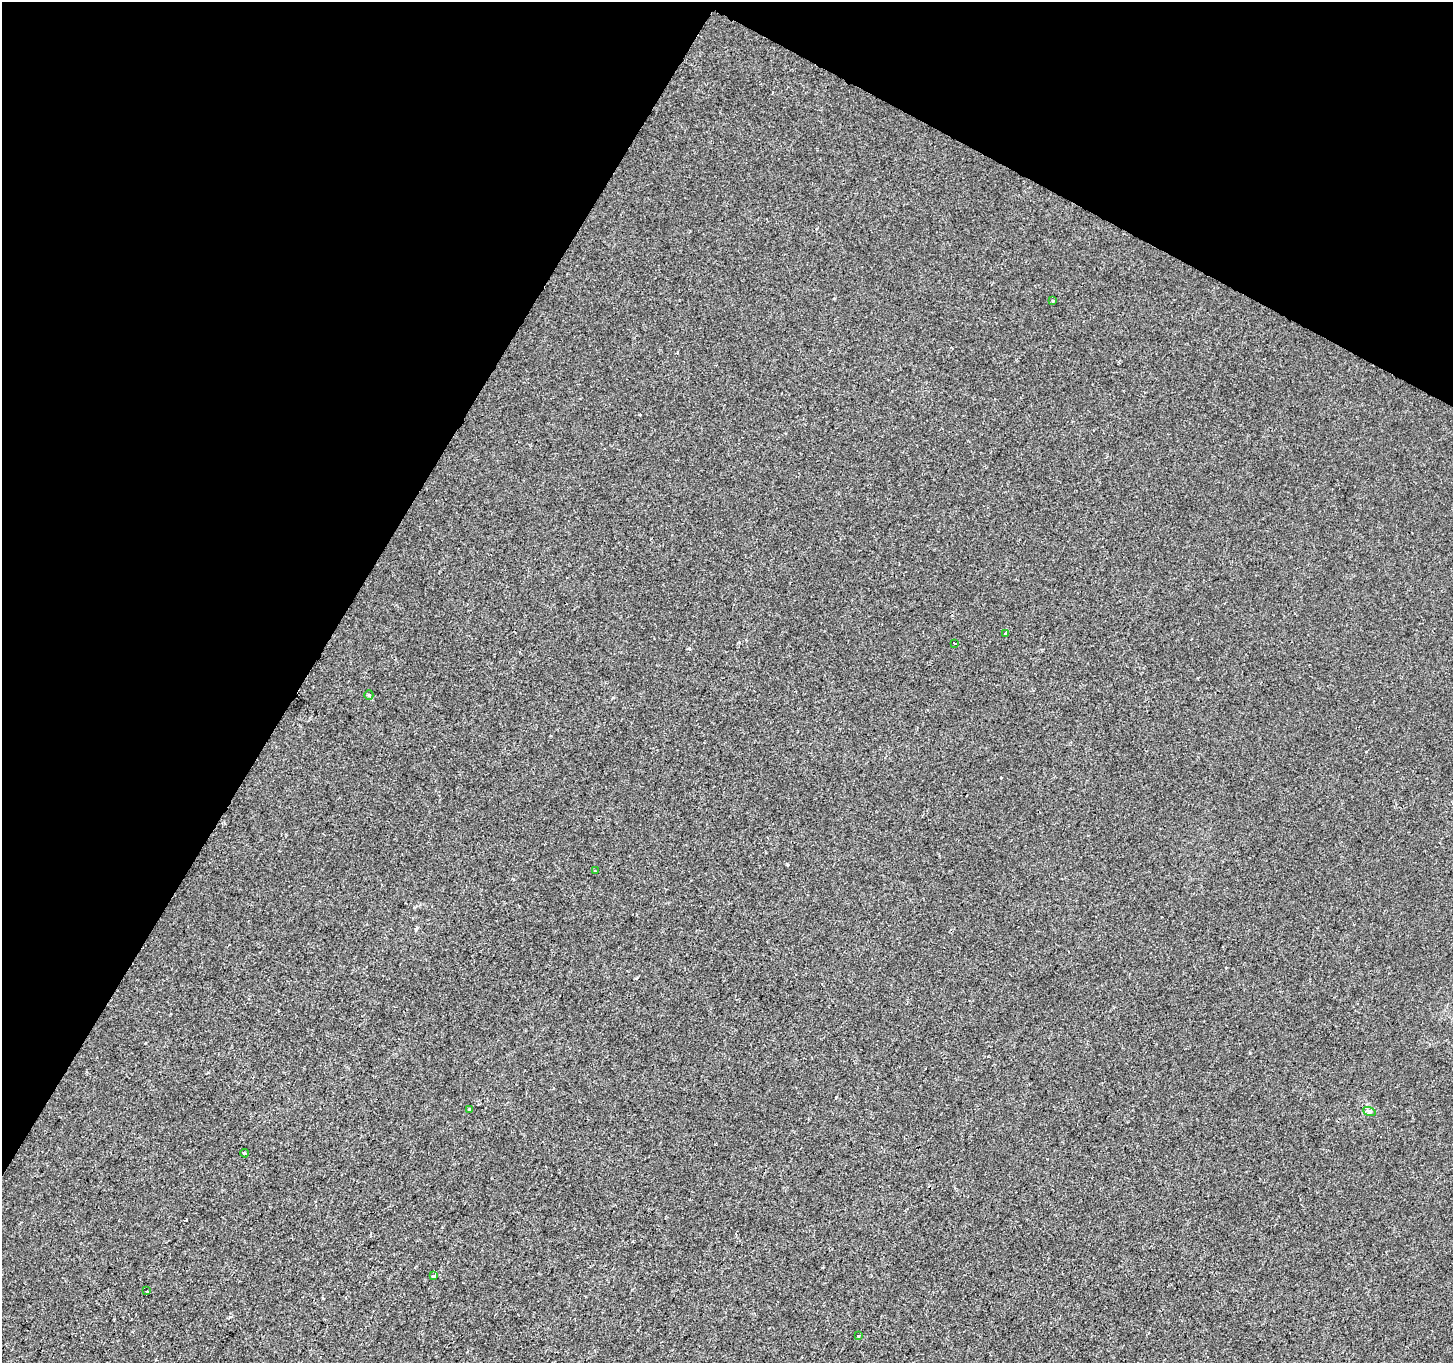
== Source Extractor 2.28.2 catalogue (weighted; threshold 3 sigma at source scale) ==
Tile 2 of 4 x 4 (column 2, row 1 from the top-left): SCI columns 1462-2912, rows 4346-5706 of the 5815 x 5902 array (HDU 1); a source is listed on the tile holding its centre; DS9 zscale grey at full resolution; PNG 1455 x 1365 px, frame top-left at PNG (2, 2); each listed source drawn as its Kron ellipse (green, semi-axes under 4 px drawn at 4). Shown black and unused: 29% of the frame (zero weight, under 2 of 3 exposures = <1% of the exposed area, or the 3 px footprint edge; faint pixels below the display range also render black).
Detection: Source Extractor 2.28.2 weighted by HDU 2 'WHT'; one run over the whole footprint, this tile lists its part. Background 2.39e-05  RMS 0.0027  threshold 0.0123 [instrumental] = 3 sigma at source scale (4.5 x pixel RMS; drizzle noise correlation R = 1.50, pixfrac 1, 0.0396/0.0396 arcsec/px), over >= 5 px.
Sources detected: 14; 3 cosmic-ray / hot-pixel residue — neither listed nor drawn; the other 11 listed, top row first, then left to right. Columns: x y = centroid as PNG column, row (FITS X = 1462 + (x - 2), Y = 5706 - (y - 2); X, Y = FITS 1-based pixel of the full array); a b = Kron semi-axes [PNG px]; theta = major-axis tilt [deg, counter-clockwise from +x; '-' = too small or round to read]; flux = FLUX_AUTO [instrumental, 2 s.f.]
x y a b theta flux
1053 301 3 2 - 0.33
1005 633 3 3 - 0.2
955 643 3 2 - 0.65
369 695 5 4 - 0.31
595 871 3 3 - 0.25
469 1109 3 3 - 0.36
1369 1111 6 4 -19 0.48
245 1153 4 3 - 0.38
434 1276 4 3 - 0.8
147 1291 3 2 - 0.32
858 1336 3 3 - 0.33